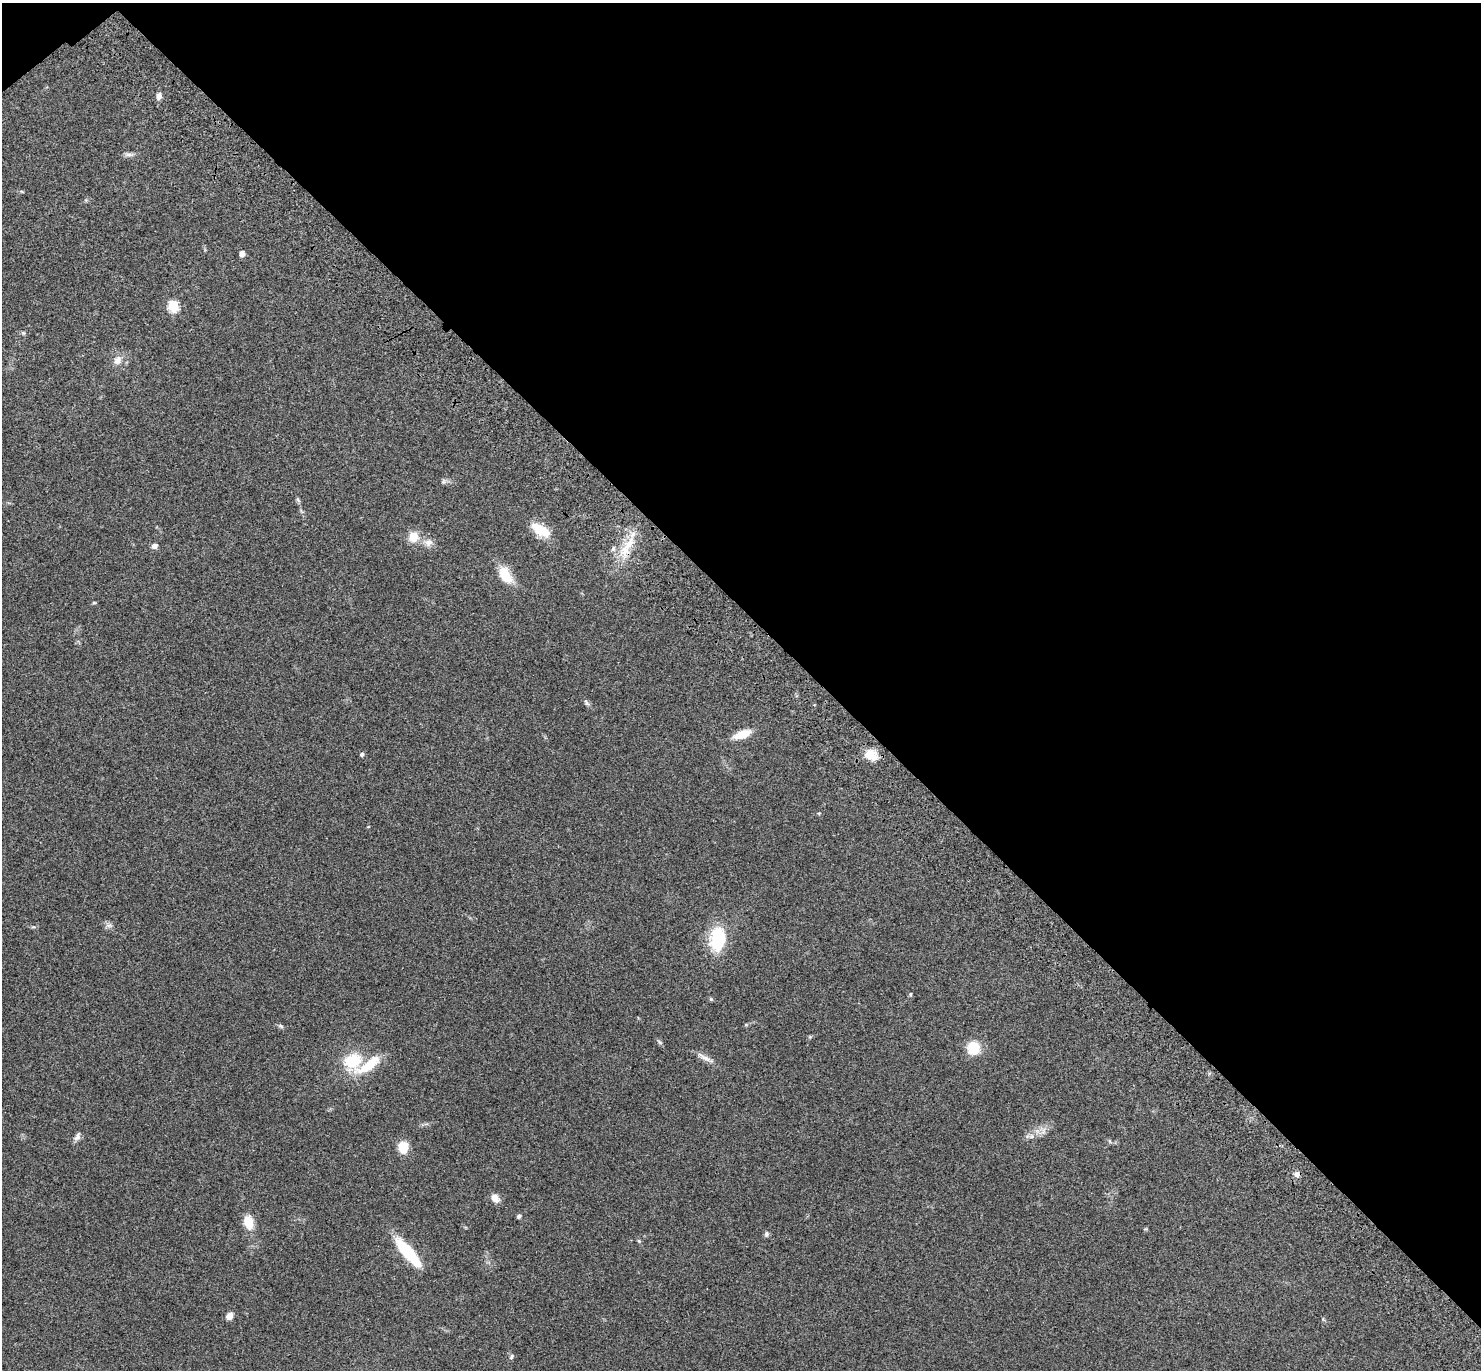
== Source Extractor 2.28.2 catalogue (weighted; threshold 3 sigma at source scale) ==
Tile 3 of 4 x 4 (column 3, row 1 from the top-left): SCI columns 3057-4535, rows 4349-5716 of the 6115 x 6104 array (HDU 1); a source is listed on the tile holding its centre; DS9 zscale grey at full resolution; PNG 1483 x 1372 px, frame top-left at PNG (2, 3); no overlay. Shown black and unused: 45% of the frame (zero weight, under 3 of 4 exposures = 6% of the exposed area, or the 3 px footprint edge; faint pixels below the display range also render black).
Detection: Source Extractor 2.28.2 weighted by HDU 2 'WHT'; one run over the whole footprint, this tile lists its part. Background 0.051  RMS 0.0054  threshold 0.0242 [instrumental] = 3 sigma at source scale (4.5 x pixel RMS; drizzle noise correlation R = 1.50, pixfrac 1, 0.05/0.05 arcsec/px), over >= 5 px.
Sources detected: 47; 1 inside a brighter listed object's ellipse — not listed separately; the other 46 listed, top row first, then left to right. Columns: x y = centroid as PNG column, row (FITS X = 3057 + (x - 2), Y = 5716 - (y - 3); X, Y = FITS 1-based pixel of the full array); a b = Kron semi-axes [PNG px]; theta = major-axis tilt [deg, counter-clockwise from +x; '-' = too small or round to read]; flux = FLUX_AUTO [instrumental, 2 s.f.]
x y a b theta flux
159 96 10 7 80 2
129 154 14 5 -4 1.9
242 254 6 5 - 2.3
173 306 7 6 - 26
23 333 6 5 - 0.73
117 360 12 10 55 3.9
443 481 8 6 36 1.2
298 500 8 4 -46 0.87
540 530 24 11 -33 12
414 537 13 12 - 7.2
428 542 12 10 6 3.6
629 544 39 11 66 14
154 546 8 7 - 1.9
613 549 8 5 74 1.3
505 575 19 11 -62 12
94 603 6 4 0 0.52
587 703 10 5 -41 1.3
742 734 19 8 20 9.7
362 754 5 4 - 1.3
871 755 14 11 -22 8.6
819 813 5 4 - 0.47
368 827 4 3 - 0.37
109 925 11 6 -7 1.8
718 939 28 17 81 27
910 994 5 4 - 0.59
711 999 6 5 - 0.67
746 1025 6 4 1 0.6
281 1026 8 5 -27 1
660 1042 9 4 -34 0.94
973 1048 15 14 - 11
705 1058 28 6 -28 3.5
353 1061 19 16 20 19
1043 1131 11 6 77 2.3
77 1136 13 7 57 1.9
1031 1136 8 6 22 1.9
403 1147 10 9 - 11
1297 1174 8 7 - 2.3
495 1198 11 8 -54 4.1
519 1216 5 4 - 1.1
248 1222 11 8 -75 12
1145 1229 6 3 0 0.47
766 1234 7 6 - 1.3
639 1241 6 4 -46 0.69
408 1252 35 10 -49 27
229 1316 9 7 52 3.1
511 1357 8 4 76 0.92
Overlapping masked pixels (flux is a lower limit): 1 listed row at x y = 629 544